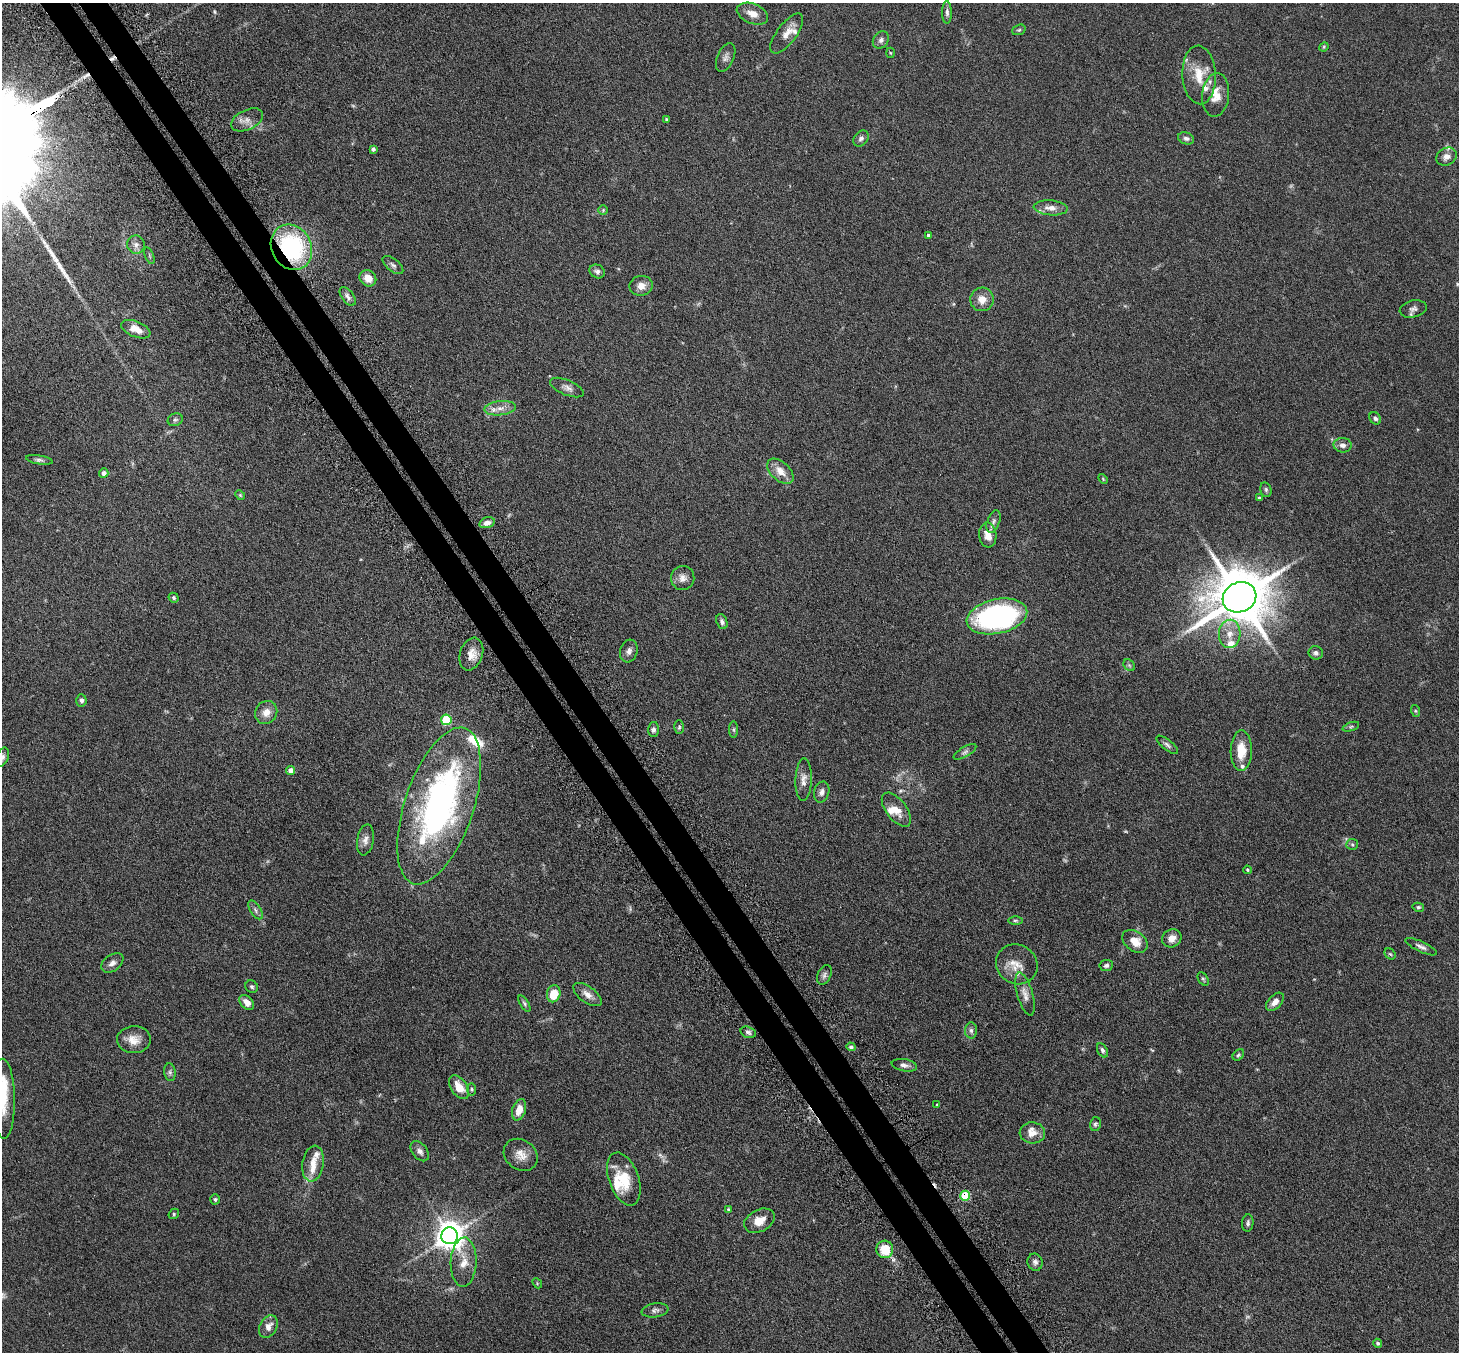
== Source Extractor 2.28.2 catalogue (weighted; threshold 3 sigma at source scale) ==
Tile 11 of 4 x 4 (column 3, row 3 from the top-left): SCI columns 2964-4420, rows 1539-2888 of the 5927 x 5916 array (HDU 1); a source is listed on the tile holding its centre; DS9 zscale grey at full resolution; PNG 1461 x 1354 px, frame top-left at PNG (2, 3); each listed source drawn as its Kron ellipse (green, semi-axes under 4 px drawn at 4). Shown black and unused: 4% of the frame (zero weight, under 3 of 6 exposures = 4% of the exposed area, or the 3 px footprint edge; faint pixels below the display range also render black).
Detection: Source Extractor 2.28.2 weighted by HDU 2 'WHT'; one run over the whole footprint, this tile lists its part. Background 0.12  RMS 0.0045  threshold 0.0185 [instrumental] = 3 sigma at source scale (4.09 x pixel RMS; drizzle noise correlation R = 1.36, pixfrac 0.8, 0.05/0.05 arcsec/px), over >= 5 px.
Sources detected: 150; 8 too faint to see at this stretch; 1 cosmic-ray / hot-pixel residue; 1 long thin detection or spike segment (spike, bleed or trail) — neither listed nor drawn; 13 inside a brighter listed object's ellipse — not listed separately; the other 127 listed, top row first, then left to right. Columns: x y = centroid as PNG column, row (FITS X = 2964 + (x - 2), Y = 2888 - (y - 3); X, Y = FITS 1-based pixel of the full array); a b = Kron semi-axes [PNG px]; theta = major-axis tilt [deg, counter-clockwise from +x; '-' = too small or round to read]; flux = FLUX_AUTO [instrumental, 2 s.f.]
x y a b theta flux
947 12 11 5 -90 1.2
752 14 16 9 -22 3.9
1019 30 7 5 20 0.67
787 34 24 9 53 4.1
881 40 9 7 52 1.4
1324 47 5 4 - 0.41
890 53 5 3 - 0.37
726 57 15 8 66 1.9
1199 75 29 16 -87 9.8
1216 95 22 13 84 6.5
666 119 3 3 - 0.52
247 120 17 10 25 3.1
861 138 9 6 49 1.2
1186 138 8 5 -19 1.2
373 149 4 4 - 1
1446 157 10 8 29 2.7
1051 208 17 7 -5 3.2
603 210 5 5 - 0.51
928 235 4 4 - 1.1
136 245 9 9 - 1.9
291 247 24 20 -62 47
149 256 9 3 -69 0.54
393 265 12 6 -39 1.2
597 271 8 6 -29 1.3
368 278 9 7 -42 4.5
641 286 11 10 - 3.1
348 296 11 6 -54 1.5
982 299 12 11 - 4.2
1413 309 13 8 12 1.7
136 329 15 8 -22 4.2
567 387 18 7 -23 2.1
500 408 16 7 5 3.3
1375 418 7 5 -53 0.94
175 420 8 6 21 0.83
1343 445 9 7 -3 1.9
39 460 13 4 -9 1.1
780 471 16 9 -43 4.5
104 473 4 4 - 1.6
1103 479 5 3 - 0.38
1266 490 7 5 -75 0.82
240 495 5 4 - 0.49
1259 498 4 3 - 0.49
993 522 12 6 68 1.4
487 523 8 5 15 2.3
988 535 12 8 -85 4.8
683 578 12 11 - 2.7
1239 597 17 14 25 2600
174 598 5 4 - 0.63
997 616 31 17 12 86
722 622 7 5 -70 1.2
1230 634 14 11 87 4.6
629 651 11 8 72 1.9
1316 653 7 6 - 1.3
471 654 17 11 71 4.4
1129 665 6 5 - 0.68
81 700 6 5 - 1.3
1416 711 6 4 -70 0.48
266 712 12 10 57 3.7
446 720 5 5 - 23
679 727 7 5 88 0.64
1351 727 8 4 19 0.66
653 729 7 5 89 1.1
734 730 8 4 -90 0.78
1167 745 13 5 -39 1.2
1241 750 20 10 89 8.2
965 752 13 5 30 1.2
2 757 10 6 66 1.6
291 770 4 4 - 2.9
804 780 21 8 88 3.1
822 792 10 7 74 1.7
439 806 82 34 71 130
896 810 20 10 -52 4.8
365 840 15 8 80 2.4
1352 844 6 5 - 0.75
1247 870 4 3 - 0.42
1418 907 6 4 -12 0.65
255 910 10 5 -58 1.4
1015 920 7 3 0 0.56
1172 938 10 8 31 2.9
1135 941 14 9 -37 5.4
1421 947 17 5 -26 1.7
1390 954 6 5 - 0.62
112 963 12 8 35 2
1017 964 21 19 -30 6.6
1106 965 7 5 8 1.1
824 975 10 6 64 1.4
1203 979 7 4 -59 0.67
252 987 7 6 - 0.82
554 994 8 6 77 7.6
1025 994 22 7 -74 3.4
587 995 16 8 -36 2.8
247 1002 9 6 -46 2.8
1275 1002 11 6 46 2.7
524 1004 9 4 -58 0.82
971 1030 8 6 -88 1.2
748 1032 8 5 -18 1.1
134 1040 17 13 1 4.8
851 1047 5 4 - 0.87
1102 1050 8 5 -62 1
1238 1055 6 5 - 0.67
904 1065 13 6 -10 1.7
170 1072 9 5 -82 0.95
459 1087 13 8 -56 5.9
472 1089 6 4 -86 0.58
3 1099 40 11 -89 11
937 1105 4 3 - 0.46
519 1110 11 6 73 4.7
1095 1124 7 5 77 0.75
1032 1133 13 10 -3 3.8
420 1151 11 7 -51 1.9
521 1155 18 15 -37 4.7
313 1164 18 10 81 4.7
624 1179 28 14 -70 11
965 1196 5 5 - 19
215 1199 5 5 - 0.68
728 1209 4 3 - 0.55
174 1214 5 5 - 0.58
759 1221 16 11 27 5.5
1248 1223 8 5 84 1
450 1236 8 8 - 560
885 1249 9 8 - 9.9
464 1262 24 13 87 6.1
1035 1262 8 7 - 1.5
537 1283 5 4 - 0.42
655 1310 13 7 10 1.6
268 1327 12 8 61 2.7
1377 1343 4 4 - 0.75
Overlapping masked pixels (flux is a lower limit): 2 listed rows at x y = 291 247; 965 1196
Isophote crosses this tile's border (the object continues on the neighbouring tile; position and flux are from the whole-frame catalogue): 2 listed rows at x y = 2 757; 3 1099